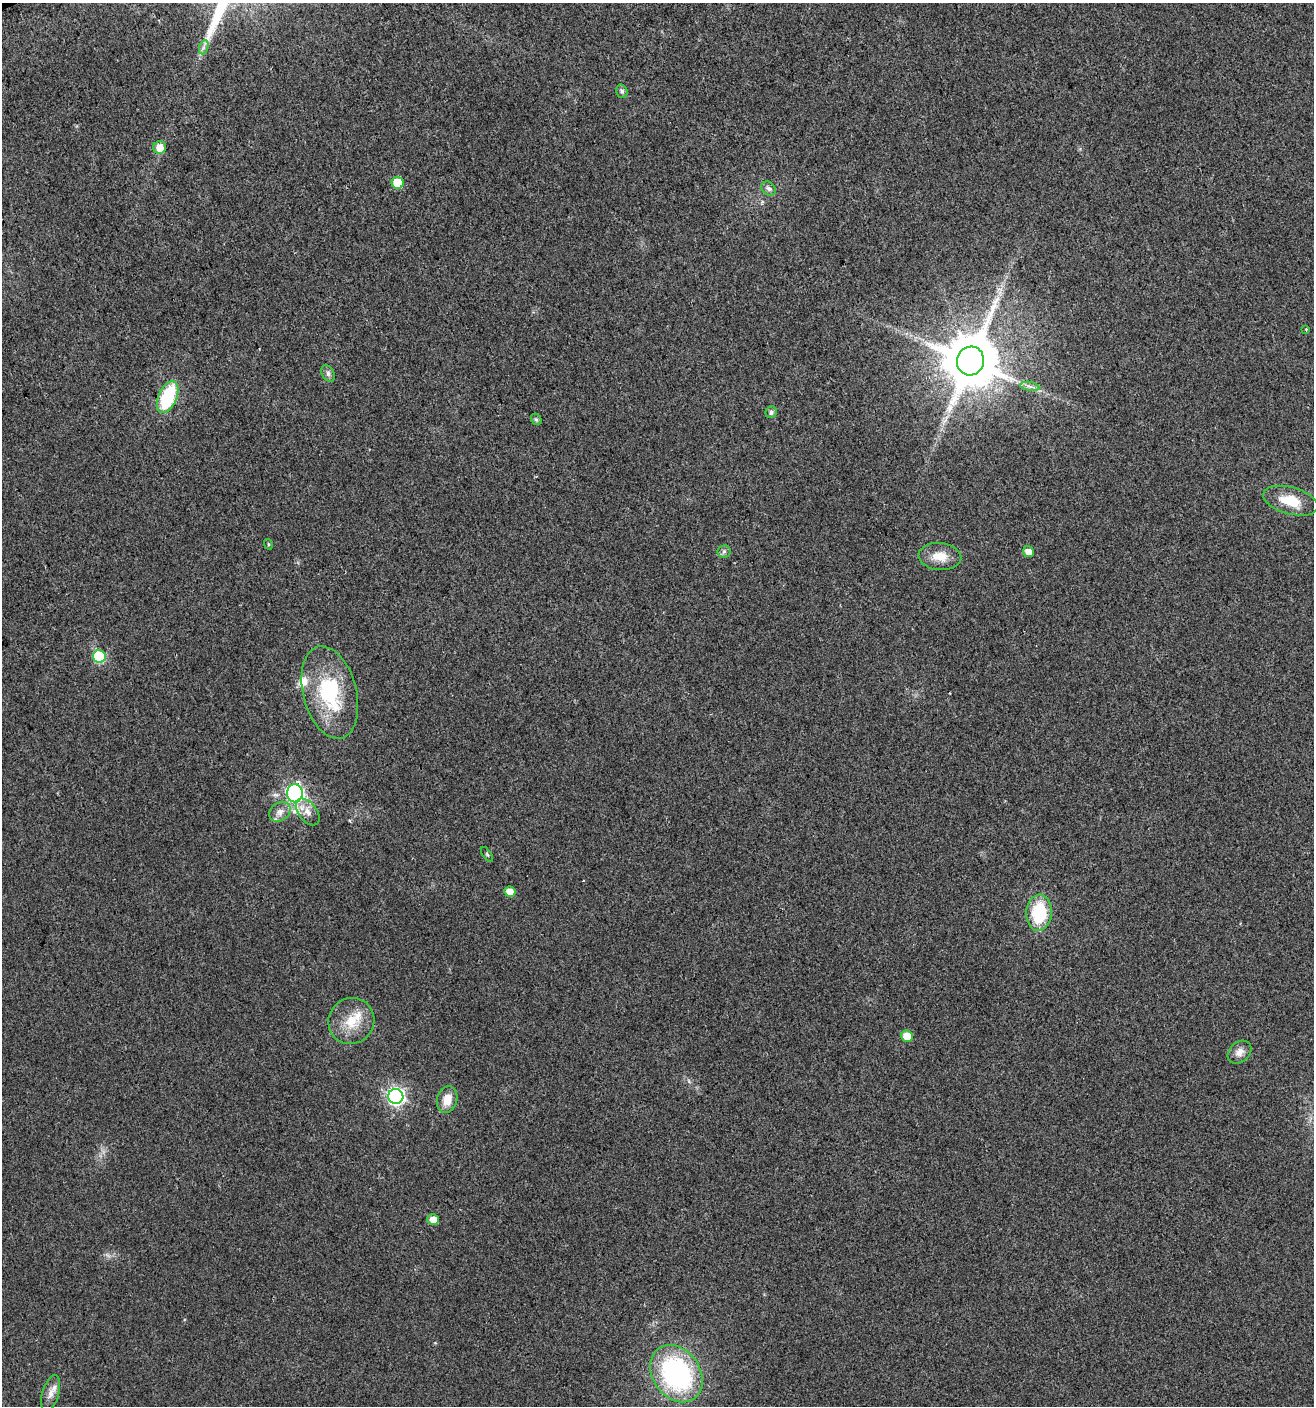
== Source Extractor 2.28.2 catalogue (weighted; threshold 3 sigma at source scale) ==
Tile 11 of 4 x 4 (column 3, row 3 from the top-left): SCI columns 2766-4077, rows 1405-2808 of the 5474 x 5618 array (HDU 1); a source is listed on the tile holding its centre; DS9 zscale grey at full resolution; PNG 1316 x 1408 px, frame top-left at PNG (2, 3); each listed source drawn as its Kron ellipse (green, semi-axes under 4 px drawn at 4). Shown black and unused: <1% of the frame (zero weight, under 2 of 3 exposures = <1% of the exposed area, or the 3 px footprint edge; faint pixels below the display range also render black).
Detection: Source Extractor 2.28.2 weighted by HDU 2 'WHT'; one run over the whole footprint, this tile lists its part. Background 0.0185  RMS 0.0053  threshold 0.0238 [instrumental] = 3 sigma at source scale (4.5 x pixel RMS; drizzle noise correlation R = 1.50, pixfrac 1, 0.0396/0.0396 arcsec/px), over >= 5 px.
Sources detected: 36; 1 long thin detection or spike segment (spike, bleed or trail) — neither listed nor drawn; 2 inside a brighter listed object's ellipse — not listed separately; the other 33 listed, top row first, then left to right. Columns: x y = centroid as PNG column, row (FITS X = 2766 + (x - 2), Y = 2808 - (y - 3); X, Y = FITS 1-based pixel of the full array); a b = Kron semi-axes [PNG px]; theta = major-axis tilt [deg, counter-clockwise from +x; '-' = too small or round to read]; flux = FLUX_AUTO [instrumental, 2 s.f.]
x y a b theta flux
204 47 7 4 71 1.4
622 91 7 5 -71 1.5
160 147 6 6 - 6.3
398 183 6 6 - 12
769 188 8 6 -44 1.8
1306 330 3 3 - 0.49
970 361 14 13 - 4000
328 373 9 6 -64 1.7
1030 386 9 4 -9 1.9
168 397 17 9 66 38
771 412 6 5 - 1.6
536 419 6 5 - 1
1290 501 28 13 -15 15
268 544 5 3 - 0.59
724 551 6 6 - 1.4
1028 552 6 5 - 4
940 556 21 13 -5 9.1
99 656 6 6 - 44
330 692 47 26 -75 44
295 793 9 8 - 150
280 812 11 9 34 3.7
308 812 15 9 -52 5
487 854 8 3 -56 0.62
510 892 5 5 - 6.3
1039 913 18 13 86 30
351 1021 23 22 - 15
907 1036 6 5 - 9.3
1239 1052 13 10 42 4.1
396 1096 7 7 - 170
447 1100 13 10 73 7.4
433 1219 5 5 - 4.9
676 1374 31 23 -54 94
51 1393 19 8 74 4.4